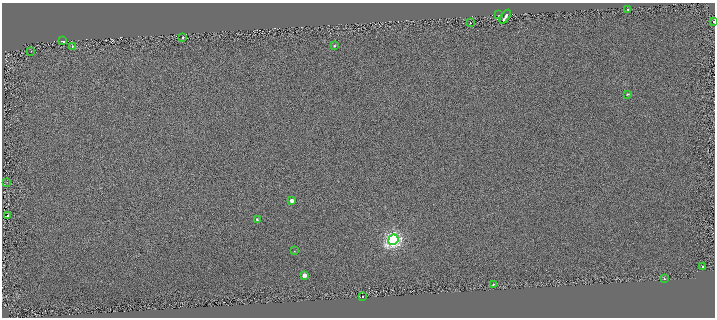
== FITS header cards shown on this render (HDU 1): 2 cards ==
NAXIS1  =                 1425
NAXIS2  =                  631

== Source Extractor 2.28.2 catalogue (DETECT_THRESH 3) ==
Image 1425 x 631 px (HDU 1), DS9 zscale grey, zoomed out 1/2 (1 PNG px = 2 x 2 image px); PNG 717 x 320 px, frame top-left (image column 1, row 630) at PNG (2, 3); each listed source drawn as its Kron ellipse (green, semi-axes under 4 px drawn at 4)
Background 0.0023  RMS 0.024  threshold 0.0715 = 3 sigma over >= 5 px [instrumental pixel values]
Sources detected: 24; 2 cannot appear on this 1/2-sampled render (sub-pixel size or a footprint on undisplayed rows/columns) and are neither listed nor drawn; the other 22 listed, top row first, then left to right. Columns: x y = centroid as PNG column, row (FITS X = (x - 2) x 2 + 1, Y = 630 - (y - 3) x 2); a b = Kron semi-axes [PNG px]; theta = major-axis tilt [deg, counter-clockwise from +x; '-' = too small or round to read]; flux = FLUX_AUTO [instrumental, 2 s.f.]
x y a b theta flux
627 9 2 2 - 6.1
499 15 2 2 - 1.5
505 17 8 2 57 290
713 22 2 2 - 52
470 23 2 2 - 12
183 38 2 2 - 95
63 41 3 2 - 600
72 46 2 2 - 58
334 46 3 3 - 6.7
31 52 2 1 - 1.3
628 94 3 2 - 6.7
7 182 2 1 - 1.2
292 201 3 3 - 25
8 216 2 2 - 55
257 219 2 2 - 9.2
393 240 5 5 - 1700
294 251 3 2 - 2.8
703 267 2 2 - 44
304 275 3 3 - 45
664 279 2 2 - 25
493 284 2 2 - 25
363 296 2 2 - 59
At the frame edge (FLAGS 8, measured only in part): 1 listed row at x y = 713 22
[2 sub-pixel or undisplayed-footprint detections neither listed nor drawn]